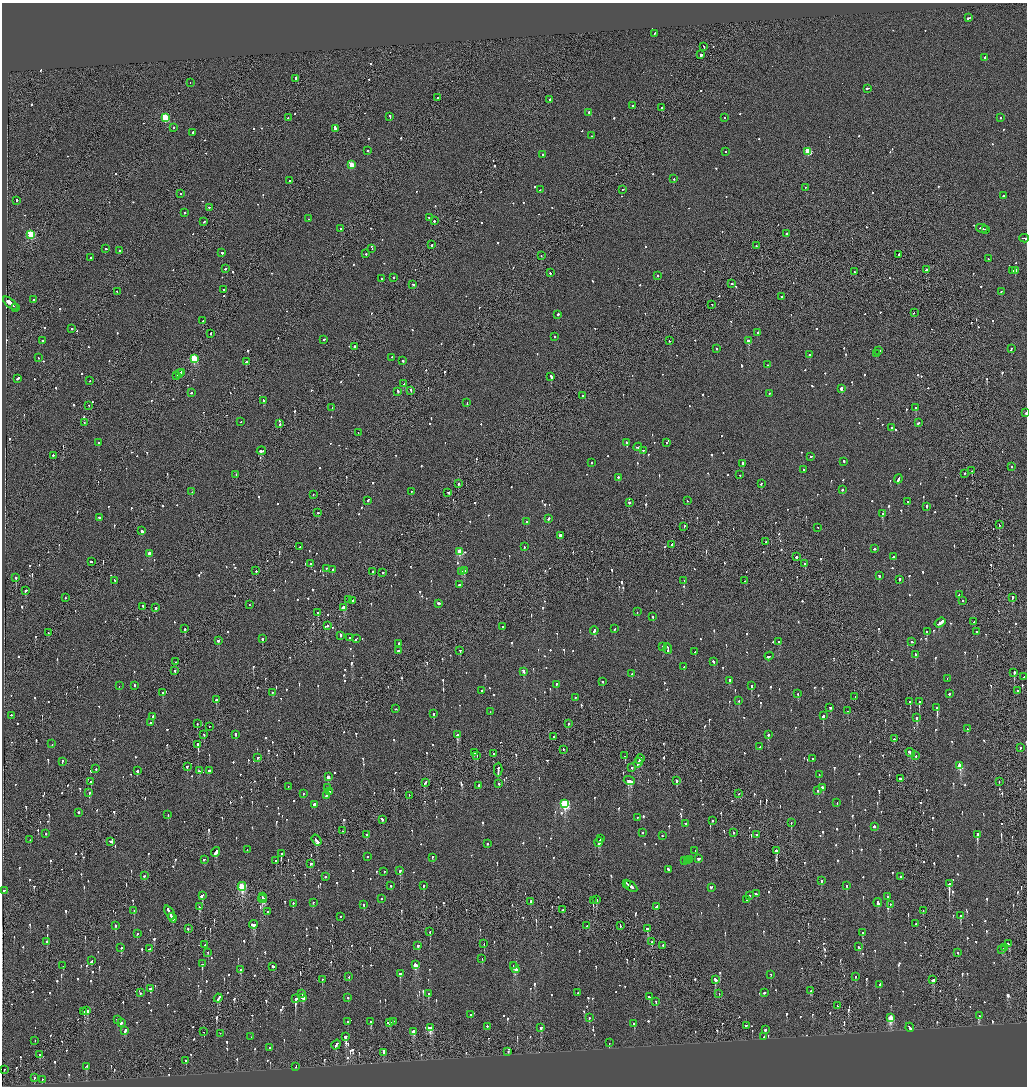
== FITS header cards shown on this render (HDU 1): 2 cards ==
NAXIS1  =                 2050
NAXIS2  =                 2168

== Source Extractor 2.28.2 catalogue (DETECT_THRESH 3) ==
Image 2050 x 2168 px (HDU 1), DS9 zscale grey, zoomed out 1/2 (1 PNG px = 2 x 2 image px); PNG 1029 x 1088 px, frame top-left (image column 2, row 2168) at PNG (2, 3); each listed source drawn as its Kron ellipse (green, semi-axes under 4 px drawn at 4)
Background -0.0994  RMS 0.068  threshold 0.203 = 3 sigma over >= 5 px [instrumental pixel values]
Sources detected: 1475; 52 cannot appear on this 1/2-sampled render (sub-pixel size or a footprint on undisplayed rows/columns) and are neither listed nor drawn; of the other 1423, the 500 brightest by FLUX_AUTO listed and drawn (923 fainter detections omitted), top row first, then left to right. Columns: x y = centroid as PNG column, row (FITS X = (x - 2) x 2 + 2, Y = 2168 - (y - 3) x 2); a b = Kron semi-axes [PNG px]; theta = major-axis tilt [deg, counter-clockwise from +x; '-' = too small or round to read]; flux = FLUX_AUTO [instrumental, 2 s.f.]
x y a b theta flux
968 18 3 2 - 190
655 34 3 2 - 260
704 47 3 1 - 330
701 55 2 2 - 560
985 58 2 2 - 310
296 79 3 2 - 220
190 83 2 1 - 200
867 89 3 2 - 190
438 98 2 2 - 130
550 100 2 1 - 1000
633 106 2 2 - 400
661 108 2 2 - 96
589 113 3 2 - 390
390 117 3 2 - 150
165 118 3 3 - 840
288 118 3 2 - 110
725 118 2 2 - 110
1000 118 2 2 - 150
173 128 2 2 - 130
335 129 3 2 - 660
192 133 3 2 - 170
591 136 2 2 - 120
368 151 2 2 - 310
726 152 2 2 - 120
808 152 3 3 - 640
543 155 2 2 - 240
351 165 3 3 - 420
674 179 2 2 - 97
289 181 2 2 - 290
805 188 2 2 - 270
540 190 2 2 - 170
623 190 2 1 - 350
181 194 2 2 - 96
1003 196 2 2 - 180
17 201 2 2 - 450
209 208 2 1 - 350
184 213 2 2 - 110
429 218 3 2 - 110
308 219 2 2 - 140
434 221 2 2 - 210
204 222 3 2 - 160
341 229 2 2 - 1100
982 229 6 2 -14 400
985 230 2 1 - 110
787 234 2 2 - 440
31 235 3 3 - 910
1024 239 5 2 - 400
432 245 2 1 - 270
756 246 2 1 - 96
106 249 2 2 - 150
372 249 2 2 - 98
119 251 2 2 - 130
222 253 2 2 - 180
366 254 2 2 - 310
899 255 2 2 - 350
541 256 2 1 - 510
90 258 2 2 - 130
988 259 2 2 - 99
225 269 2 2 - 200
926 270 2 2 - 440
1013 271 2 1 - 99
1015 271 3 2 - 1500
854 272 3 2 - 150
550 273 2 2 - 250
658 276 2 2 - 180
394 278 2 2 - 96
382 279 2 1 - 150
732 284 2 1 - 470
413 285 2 2 - 210
224 290 2 2 - 200
117 292 2 2 - 110
1001 292 2 2 - 260
782 297 2 2 - 230
34 300 2 2 - 99
11 304 9 2 -40 6100
711 305 2 1 - 240
16 308 2 1 - 230
914 313 2 2 - 110
558 315 2 2 - 190
203 321 2 2 - 140
72 329 2 2 - 140
757 333 2 2 - 880
210 334 2 1 - 180
554 337 2 2 - 150
324 340 2 2 - 220
42 341 2 2 - 240
669 341 2 2 - 210
748 341 2 2 - 2300
355 347 2 2 - 990
717 349 2 2 - 310
1011 349 4 2 - 270
879 351 2 2 - 200
876 354 2 1 - 170
809 355 2 2 - 300
38 358 2 2 - 100
392 358 2 2 - 150
194 359 3 3 - 920
403 361 2 2 - 460
246 362 3 2 - 180
767 365 2 2 - 100
181 373 2 1 - 170
180 374 3 2 - 160
177 376 4 1 - 220
551 377 3 2 - 230
18 379 3 2 - 190
89 381 2 1 - 130
404 384 3 2 - 180
841 389 3 2 - 550
411 391 3 2 - 170
398 392 3 2 - 110
191 393 2 2 - 96
769 394 2 2 - 130
583 396 2 2 - 320
263 401 3 2 - 140
467 403 2 2 - 100
89 406 2 2 - 150
332 408 2 1 - 120
916 408 2 2 - 530
1026 413 2 1 - 160
241 422 2 1 - 220
84 423 2 2 - 110
919 423 3 2 - 120
280 424 3 2 - 160
891 428 2 2 - 100
358 433 2 2 - 160
98 443 2 2 - 130
626 443 2 2 - 440
667 443 2 1 - 96
638 447 4 2 - 320
261 451 4 2 - 320
643 451 2 1 - 130
53 456 2 2 - 190
811 457 2 2 - 270
844 462 3 2 - 390
592 463 2 2 - 100
743 464 2 2 - 390
1012 467 2 1 - 140
803 470 2 2 - 220
972 471 2 2 - 100
964 474 2 1 - 110
236 475 2 2 - 100
740 475 2 2 - 110
618 478 2 2 - 150
898 479 4 2 - 240
458 484 2 2 - 580
761 484 2 2 - 330
842 490 2 2 - 290
192 492 2 2 - 320
411 492 2 2 - 110
448 493 2 2 - 310
313 495 2 2 - 110
368 501 3 2 - 120
687 501 2 2 - 120
908 502 2 2 - 280
629 503 2 2 - 170
926 507 2 2 - 340
318 513 2 2 - 300
883 514 3 2 - 400
99 518 2 2 - 100
548 519 2 2 - 720
526 522 2 2 - 130
999 525 2 2 - 130
684 527 3 2 - 130
818 528 2 1 - 97
142 531 3 2 - 300
560 536 4 2 - 1400
766 542 2 1 - 140
672 545 3 2 - 490
300 547 2 2 - 140
524 547 2 2 - 210
874 549 3 2 - 170
460 552 3 3 - 570
149 554 2 2 - 120
796 557 2 2 - 160
893 557 2 2 - 110
91 562 2 1 - 190
310 564 2 2 - 330
805 564 2 1 - 360
326 569 2 2 - 110
333 570 2 2 - 980
256 571 2 1 - 250
464 571 2 2 - 340
373 572 2 2 - 320
461 572 2 2 - 180
383 573 2 2 - 140
879 576 2 2 - 100
16 578 2 2 - 1100
899 580 2 2 - 410
115 581 3 2 - 170
684 581 2 1 - 250
745 581 2 2 - 490
460 585 3 2 - 140
25 591 2 2 - 920
959 595 2 2 - 150
65 598 2 1 - 110
1012 598 3 2 - 620
349 600 2 2 - 130
352 601 2 2 - 260
963 601 2 2 - 110
438 604 3 2 - 520
249 605 2 2 - 100
143 607 2 1 - 350
156 608 2 2 - 340
343 608 3 2 - 200
637 612 2 2 - 110
318 613 2 2 - 300
652 617 2 2 - 190
974 622 2 2 - 230
940 623 6 2 35 1500
328 626 2 2 - 120
502 627 2 2 - 130
185 629 2 2 - 1100
615 629 2 2 - 130
594 631 4 2 - 400
927 632 2 1 - 230
976 632 2 2 - 110
48 633 2 2 - 120
341 636 3 2 - 450
350 638 2 1 - 120
262 639 2 2 - 320
356 639 3 2 - 270
218 641 3 2 - 230
779 642 2 2 - 110
912 642 3 2 - 150
398 644 2 2 - 150
662 647 2 2 - 160
668 649 5 2 - 420
399 651 3 2 - 240
460 651 2 2 - 120
695 652 2 1 - 150
915 655 3 2 - 340
769 657 4 2 - 380
176 662 3 1 - 96
714 662 2 2 - 380
684 667 2 2 - 120
175 671 2 2 - 160
524 672 4 2 - 300
1014 673 3 2 - 640
632 674 2 2 - 120
1024 677 2 2 - 130
947 679 2 1 - 300
730 681 2 2 - 390
603 682 2 2 - 120
556 685 2 2 - 160
119 686 2 2 - 170
134 686 2 2 - 240
751 686 3 2 - 690
481 691 2 2 - 100
1018 691 2 1 - 110
163 693 2 2 - 270
272 693 2 2 - 200
798 694 2 2 - 250
949 694 2 2 - 160
855 697 2 1 - 310
575 698 2 2 - 220
216 700 2 2 - 580
739 701 2 2 - 120
910 702 2 2 - 190
919 702 2 2 - 670
830 708 3 2 - 160
937 708 2 2 - 2800
396 709 2 2 - 110
848 711 2 2 - 190
490 712 2 1 - 110
433 714 2 2 - 100
11 716 2 2 - 140
823 716 3 2 - 2200
153 717 2 2 - 190
917 718 2 1 - 1200
151 723 2 2 - 100
197 724 2 1 - 98
568 724 2 2 - 100
209 727 2 2 - 170
967 729 2 2 - 350
204 735 2 2 - 170
236 735 3 2 - 290
458 735 4 3 - 240
768 735 2 2 - 440
554 737 2 2 - 260
894 739 2 2 - 120
52 744 2 2 - 130
198 745 4 2 - 1800
759 747 2 2 - 130
1020 748 2 2 - 110
563 750 2 2 - 260
474 753 3 2 - 230
910 753 5 2 - 390
494 754 3 1 - 210
477 756 2 1 - 200
625 756 2 2 - 200
916 756 2 2 - 280
258 758 3 2 - 180
640 759 5 2 - 290
812 759 2 2 - 430
62 762 3 2 - 160
638 763 5 1 - 330
960 766 3 3 - 530
187 767 3 2 - 470
632 768 2 2 - 300
96 769 2 2 - 130
498 770 7 2 88 570
137 771 2 2 - 130
199 771 3 2 - 220
209 771 3 2 - 400
819 775 2 2 - 180
328 777 3 2 - 190
901 779 3 2 - 620
629 781 5 2 - 910
676 781 3 2 - 260
91 782 2 2 - 470
999 782 2 2 - 160
425 783 3 2 - 140
499 784 2 2 - 150
479 786 2 2 - 410
288 787 2 1 - 240
328 788 2 2 - 230
822 788 3 2 - 310
818 791 2 2 - 210
329 792 2 2 - 270
89 793 3 2 - 140
303 794 2 2 - 110
738 794 2 2 - 120
326 796 2 2 - 210
409 796 2 1 - 120
837 803 2 2 - 110
565 804 4 3 - 1700
314 805 3 2 - 850
78 813 2 2 - 320
168 815 2 2 - 190
637 818 2 2 - 150
382 820 3 2 - 280
712 821 2 2 - 150
791 823 3 1 - 120
686 824 3 2 - 140
874 827 2 2 - 450
343 831 2 1 - 120
643 833 2 2 - 200
733 833 2 2 - 160
46 834 2 2 - 160
366 835 2 2 - 97
756 835 2 1 - 320
977 835 3 2 - 930
662 836 2 2 - 120
600 839 2 2 - 130
30 840 2 2 - 100
317 841 6 2 -54 360
111 842 4 2 - 340
599 842 5 2 - 380
487 844 2 2 - 850
247 850 2 2 - 140
695 851 2 2 - 96
776 851 3 2 - 830
216 852 5 2 - 300
281 854 3 2 - 190
368 857 2 2 - 640
432 858 3 2 - 180
698 859 3 2 - 270
204 860 3 2 - 180
690 860 2 2 - 170
276 861 2 1 - 96
684 861 3 2 - 220
687 861 2 2 - 180
310 864 3 2 - 110
668 870 3 2 - 280
400 871 3 2 - 590
384 872 2 2 - 230
144 876 2 2 - 140
325 877 2 2 - 160
900 877 2 2 - 140
821 881 2 2 - 270
626 884 3 1 - 240
949 884 3 2 - 2600
391 886 2 2 - 360
423 886 2 2 - 270
846 886 3 2 - 190
242 887 4 3 - 1200
631 887 7 2 -35 550
711 888 3 2 - 130
3 891 3 2 - 100
756 894 3 2 - 230
202 896 3 2 - 380
749 896 2 2 - 240
262 897 2 2 - 310
888 897 2 2 - 380
263 899 4 3 - 690
381 899 2 2 - 120
596 900 2 2 - 98
747 900 2 1 - 110
593 901 2 1 - 500
531 902 2 2 - 270
313 903 2 2 - 180
878 903 4 2 - 110
293 904 2 2 - 210
363 905 2 2 - 210
890 905 2 2 - 120
199 907 3 2 - 230
656 907 3 2 - 190
563 910 2 1 - 120
134 911 2 2 - 110
923 911 2 2 - 110
267 912 3 2 - 160
170 913 8 2 -61 500
960 916 3 2 - 420
341 917 2 2 - 120
172 918 5 2 - 320
916 924 2 2 - 110
253 925 4 3 - 390
116 926 2 2 - 170
587 926 2 2 - 200
620 926 2 1 - 120
188 929 2 1 - 220
648 929 3 2 - 2100
430 932 2 2 - 170
863 933 3 2 - 160
137 934 2 2 - 190
46 942 2 2 - 360
652 942 2 2 - 120
484 944 2 1 - 260
1009 944 3 2 - 470
205 945 3 2 - 140
418 946 3 2 - 120
663 946 2 2 - 180
858 947 2 2 - 150
121 948 2 2 - 120
1004 948 3 2 - 190
149 949 3 2 - 220
1002 950 2 1 - 120
208 953 2 1 - 130
958 953 2 2 - 98
482 959 2 2 - 100
92 961 3 2 - 240
202 964 2 2 - 570
415 965 3 2 - 330
63 966 2 2 - 100
513 966 2 2 - 140
273 967 3 2 - 180
515 968 6 3 -58 390
241 970 2 2 - 180
400 974 2 2 - 520
771 974 2 2 - 220
349 977 2 1 - 120
856 977 2 2 - 140
322 980 2 2 - 130
715 980 3 2 - 840
933 980 4 2 - 200
880 985 2 2 - 130
150 989 2 2 - 240
811 991 3 2 - 240
140 993 2 2 - 520
578 993 2 1 - 98
765 993 3 2 - 240
302 994 2 2 - 130
428 994 2 2 - 250
719 994 2 2 - 98
649 997 3 2 - 130
218 998 4 2 - 370
303 998 3 2 - 230
348 998 2 2 - 150
295 999 3 2 - 1600
656 1002 2 2 - 270
837 1006 2 2 - 170
86 1011 3 2 - 250
84 1012 4 2 - 180
471 1015 2 2 - 97
979 1016 2 2 - 140
589 1018 2 2 - 120
890 1018 4 3 - 740
117 1020 3 2 - 120
348 1022 2 2 - 110
371 1022 2 2 - 130
393 1022 2 2 - 140
121 1023 3 2 - 160
390 1023 2 2 - 310
634 1024 2 2 - 570
746 1026 2 2 - 130
487 1027 2 2 - 100
430 1028 4 2 - 370
541 1028 3 2 - 220
910 1028 4 2 - 230
765 1030 2 2 - 600
125 1031 4 2 - 220
204 1032 2 1 - 100
413 1032 3 2 - 290
220 1034 2 1 - 110
251 1037 2 1 - 230
345 1037 3 2 - 990
764 1037 2 2 - 240
35 1041 2 2 - 97
609 1043 2 2 - 210
336 1045 5 2 - 340
270 1048 2 2 - 99
508 1052 2 1 - 280
384 1053 3 2 - 640
39 1055 2 2 - 120
186 1061 2 2 - 210
86 1067 3 2 - 120
296 1067 2 1 - 260
4 1070 2 2 - 180
34 1078 2 2 - 260
43 1080 3 2 - 120
At the frame edge (FLAGS 8, measured only in part): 2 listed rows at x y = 1024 239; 1026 413
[923 fainter detections neither listed nor drawn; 52 sub-pixel or undisplayed-footprint detections neither listed nor drawn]